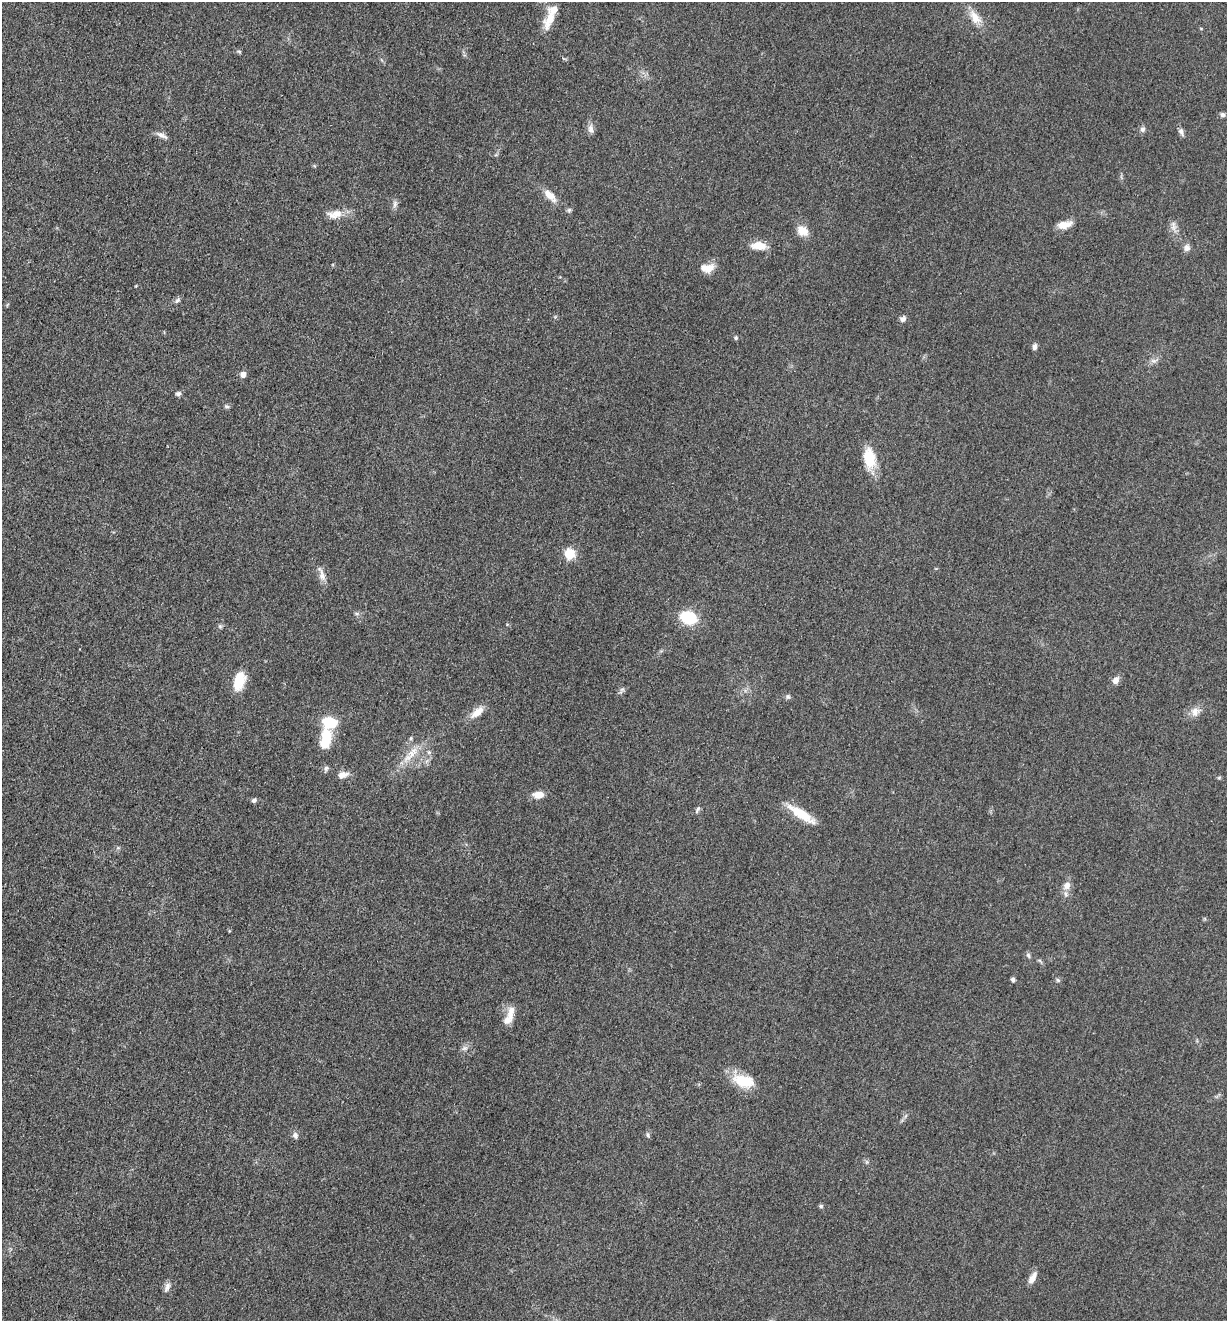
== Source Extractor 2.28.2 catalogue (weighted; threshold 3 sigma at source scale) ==
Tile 11 of 4 x 4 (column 3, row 3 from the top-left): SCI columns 2715-3939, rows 1330-2648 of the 5306 x 5294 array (HDU 1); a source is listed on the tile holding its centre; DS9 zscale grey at full resolution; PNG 1229 x 1323 px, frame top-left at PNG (2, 2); no overlay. Nothing masked; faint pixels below the display range render black.
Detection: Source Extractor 2.28.2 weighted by HDU 2 'WHT'; one run over the whole footprint, this tile lists its part. Background 0.0505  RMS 0.0057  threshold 0.0256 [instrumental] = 3 sigma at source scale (4.5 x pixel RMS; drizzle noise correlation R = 1.50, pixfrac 1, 0.05/0.05 arcsec/px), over >= 5 px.
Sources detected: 65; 4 inside a brighter listed object's ellipse — not listed separately; the other 61 listed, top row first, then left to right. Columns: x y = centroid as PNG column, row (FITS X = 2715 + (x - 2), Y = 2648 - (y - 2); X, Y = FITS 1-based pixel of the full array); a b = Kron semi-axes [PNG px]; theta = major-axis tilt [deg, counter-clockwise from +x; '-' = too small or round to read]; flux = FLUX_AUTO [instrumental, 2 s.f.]
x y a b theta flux
975 17 22 11 -56 7.7
549 19 26 11 65 9.3
239 51 6 4 -2 0.76
1222 114 6 6 - 1.3
591 129 12 7 -74 2.7
1143 129 7 7 - 1.7
1181 132 10 6 -65 1.9
162 135 18 5 -25 2.6
550 196 19 9 -44 6.1
395 204 10 6 83 1.9
569 210 6 5 - 1.1
335 214 22 10 7 7
1065 225 19 9 13 5.6
1173 226 16 7 -89 3.2
803 231 14 11 -33 6.8
759 246 18 9 -3 7.4
1187 248 9 9 - 2.4
707 268 18 10 4 6.5
177 300 8 6 39 1.5
903 319 8 7 - 1.9
736 338 5 5 - 1
1034 347 8 5 79 1.8
1153 361 9 3 -5 1.4
243 375 6 5 - 3.6
178 393 7 6 - 1.4
227 406 7 4 -7 1
869 458 25 13 -83 16
570 554 6 6 - 39
322 576 18 8 -75 4
356 613 6 4 -19 0.93
688 618 12 8 -19 35
220 626 6 5 - 0.98
1116 680 10 7 56 3.1
239 681 22 12 73 12
622 690 11 5 53 1.4
788 696 7 6 - 1.2
477 712 22 9 42 5.9
1195 712 13 10 61 4.4
326 738 23 12 78 17
411 738 6 4 72 0.8
412 754 35 9 42 11
326 768 7 6 - 1.3
343 775 14 8 15 3.8
1219 778 6 4 20 0.66
538 795 12 7 3 5.5
254 800 6 5 - 1.4
697 809 11 4 62 1.2
801 814 38 10 -33 14
118 848 6 4 0 0.84
1067 886 10 9 - 3.6
1028 955 8 5 -73 1.2
1013 980 5 4 - 1.4
1058 980 6 5 - 0.96
511 1013 25 9 81 6.1
464 1048 8 6 20 1.8
744 1081 29 15 -14 16
295 1135 9 7 -78 2
648 1135 7 5 -69 1.2
821 1206 5 5 - 0.9
1032 1278 17 7 61 3.8
167 1287 14 6 69 2.6